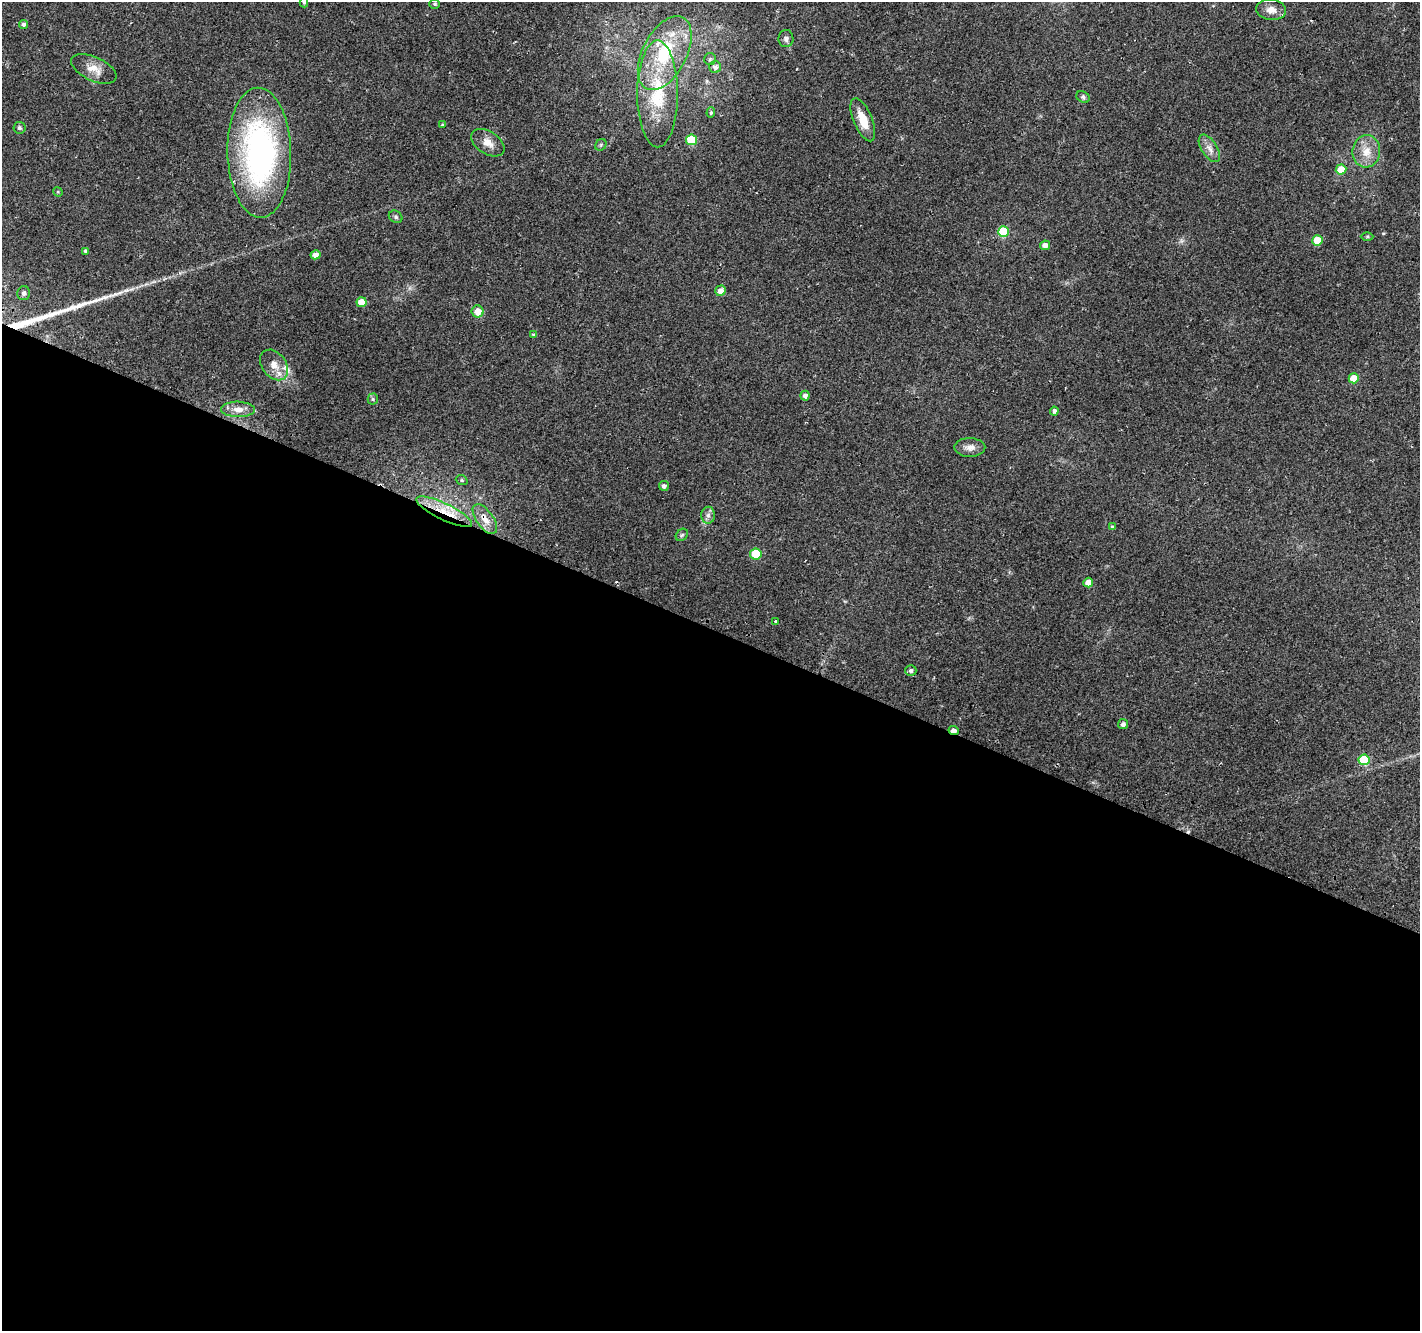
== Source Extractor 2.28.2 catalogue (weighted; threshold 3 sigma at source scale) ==
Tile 14 of 4 x 4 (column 2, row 4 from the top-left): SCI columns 1441-2858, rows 300-1628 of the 5709 x 5850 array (HDU 1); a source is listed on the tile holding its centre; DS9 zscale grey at full resolution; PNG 1422 x 1333 px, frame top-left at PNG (2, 2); each listed source drawn as its Kron ellipse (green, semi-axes under 4 px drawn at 4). Shown black and unused: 53% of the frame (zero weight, under 2 of 3 exposures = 2% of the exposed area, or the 3 px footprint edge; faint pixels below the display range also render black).
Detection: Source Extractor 2.28.2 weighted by HDU 2 'WHT'; one run over the whole footprint, this tile lists its part. Background 0.0558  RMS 0.011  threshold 0.0496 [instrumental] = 3 sigma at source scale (4.5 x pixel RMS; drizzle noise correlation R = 1.50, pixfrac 1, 0.0396/0.0396 arcsec/px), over >= 5 px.
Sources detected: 62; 2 cosmic-ray / hot-pixel residue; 1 long thin detection or spike segment (spike, bleed or trail) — neither listed nor drawn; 3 inside a brighter listed object's ellipse — not listed separately; the other 56 listed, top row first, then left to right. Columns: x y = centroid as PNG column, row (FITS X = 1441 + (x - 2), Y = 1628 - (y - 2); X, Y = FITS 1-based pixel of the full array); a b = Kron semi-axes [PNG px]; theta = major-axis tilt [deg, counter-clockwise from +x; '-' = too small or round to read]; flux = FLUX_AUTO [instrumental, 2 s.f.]
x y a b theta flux
304 2 5 4 - 1.8
435 4 5 4 - 1.5
1271 10 15 10 -8 9.4
23 24 4 4 - 2.8
786 39 8 7 - 4.1
665 53 40 22 63 70
710 59 6 6 - 1.9
715 67 6 6 - 4.5
94 69 24 11 -25 13
658 94 53 20 -90 65
1083 97 7 5 -32 2.3
711 113 5 4 - 1.5
863 120 23 9 -67 18
442 125 4 3 - 1
19 128 6 6 - 2.2
691 140 5 5 - 43
488 143 18 11 -34 11
601 145 6 5 - 1.7
1209 148 16 7 -57 7.4
1366 151 16 14 83 16
259 153 65 32 -89 280
1341 169 5 5 - 20
58 192 5 4 - 1.1
396 217 7 5 -34 2.1
1004 232 5 5 - 53
1367 236 6 4 1 1.4
1317 240 5 5 - 22
1045 245 5 4 - 6.7
86 251 4 4 - 2.4
315 255 5 4 - 6
720 291 5 5 - 8.4
24 293 7 6 - 3.3
362 302 5 5 - 17
478 311 6 6 - 12
533 335 4 4 - 1.7
274 365 17 12 -53 12
1354 378 5 5 - 18
805 396 5 4 - 4.2
373 399 5 5 - 1.6
238 409 17 7 -2 9.9
1054 411 4 4 - 3.1
970 447 15 9 0 7.6
462 480 6 5 - 1.7
664 486 5 5 - 3.5
444 512 30 8 -26 27
708 515 8 7 - 3.9
485 519 17 8 -54 12
1112 527 4 4 - 2.1
682 535 7 5 46 1.9
756 554 5 5 - 37
1088 582 5 4 - 12
776 622 3 3 - 5.7
911 671 5 5 - 3.5
1123 724 5 5 - 3.9
954 731 5 3 - 7
1364 760 5 5 - 48
Overlapping masked pixels (flux is a lower limit): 3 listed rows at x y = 444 512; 485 519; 954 731
Isophote crosses this tile's border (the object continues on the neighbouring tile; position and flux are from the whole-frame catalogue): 1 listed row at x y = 304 2